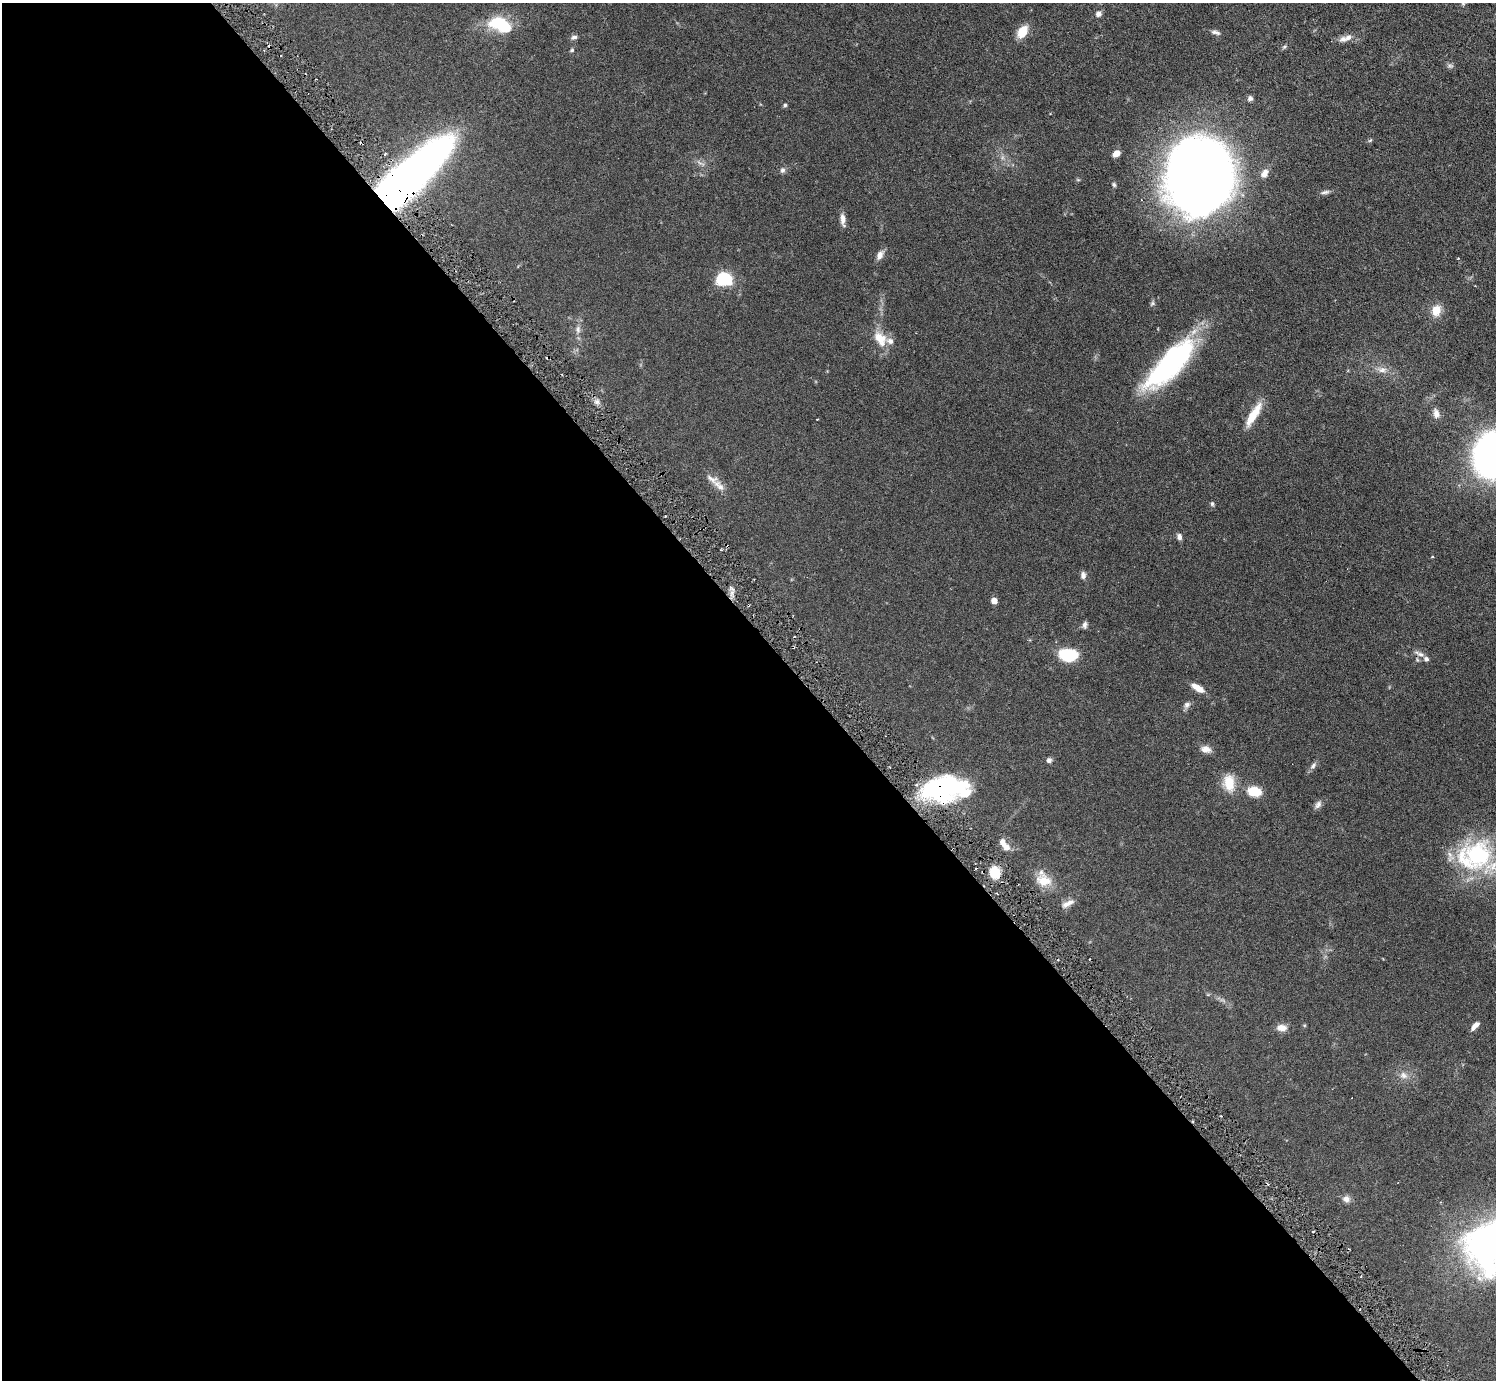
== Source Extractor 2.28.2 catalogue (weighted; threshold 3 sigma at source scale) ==
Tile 9 of 4 x 4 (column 1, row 3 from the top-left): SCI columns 1-1494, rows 1677-3054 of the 5977 x 5967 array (HDU 1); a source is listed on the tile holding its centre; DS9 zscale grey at full resolution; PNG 1498 x 1382 px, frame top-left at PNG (2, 3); no overlay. Shown black and unused: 54% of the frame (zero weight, under 3 of 6 exposures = <1% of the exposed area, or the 3 px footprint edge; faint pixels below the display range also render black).
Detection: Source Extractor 2.28.2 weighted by HDU 2 'WHT'; one run over the whole footprint, this tile lists its part. Background 0.0941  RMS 0.0047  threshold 0.0192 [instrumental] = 3 sigma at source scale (4.09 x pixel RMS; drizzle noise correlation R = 1.36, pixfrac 0.8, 0.05/0.05 arcsec/px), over >= 5 px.
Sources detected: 78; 3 inside a brighter object's white glare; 6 cosmic-ray / hot-pixel residue — not listed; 7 inside a brighter listed object's ellipse — not listed separately; the other 62 listed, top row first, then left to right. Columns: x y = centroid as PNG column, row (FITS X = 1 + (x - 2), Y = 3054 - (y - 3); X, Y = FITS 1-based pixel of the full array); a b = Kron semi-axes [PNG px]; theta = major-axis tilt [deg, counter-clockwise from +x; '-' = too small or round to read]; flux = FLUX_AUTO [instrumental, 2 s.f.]
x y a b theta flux
1463 3 8 6 -90 0.98
1098 14 7 7 - 1.5
499 24 27 15 -22 18
1022 32 15 10 60 6.2
1215 32 13 5 -17 1.4
574 37 9 5 15 1.2
1343 39 11 8 10 2
1284 47 8 5 41 0.73
572 50 5 5 - 0.6
1450 66 7 6 - 0.9
1250 98 7 6 - 1.2
785 105 6 4 74 0.64
1370 140 7 3 36 0.53
1116 153 8 6 43 3
385 154 4 3 - 0.42
699 163 10 3 -21 0.94
782 170 7 6 - 1.1
1264 173 11 7 55 2.6
1199 174 52 46 -75 650
408 177 75 20 43 410
1114 185 6 5 - 0.66
1325 192 12 5 12 1.3
843 220 17 6 -86 2.2
880 255 12 7 62 2.5
724 279 14 10 -2 23
1152 303 8 5 54 0.74
1436 311 13 10 82 5.3
578 329 10 6 -89 1.6
880 339 24 15 -54 7.6
1169 366 64 23 49 58
1382 370 14 8 4 2.7
597 402 7 4 -18 1.1
1436 413 13 7 -77 2.2
1253 415 32 8 59 8.4
1495 455 34 31 71 200
719 486 20 8 -43 3.4
1212 504 6 5 - 0.68
1179 537 7 6 - 1.5
1432 557 4 3 - 0.32
1083 575 9 6 88 1.6
994 601 5 4 - 4
1085 625 9 6 82 1.2
1420 654 10 6 -24 1.8
1068 655 22 14 -4 14
1198 688 16 7 -31 3.9
1187 705 10 7 46 1.5
1206 749 13 9 -11 2.8
1049 760 6 5 - 1.4
1313 766 10 6 46 1.3
1229 783 22 14 -83 7.8
943 788 45 25 9 58
1254 792 12 8 -11 10
1318 804 12 7 51 1.7
1006 847 10 9 - 2.4
1478 855 47 36 -45 42
995 873 11 9 -66 10
1044 880 21 16 -24 7.3
1068 903 18 7 27 2.6
1475 1026 11 5 46 2.5
1282 1028 12 8 -3 3.1
1403 1075 12 9 -23 2.6
1346 1199 9 8 - 2
Overlapping masked pixels (flux is a lower limit): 2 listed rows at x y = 408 177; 943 788
Isophote crosses this tile's border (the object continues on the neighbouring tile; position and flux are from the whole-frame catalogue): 2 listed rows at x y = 1463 3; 1495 455